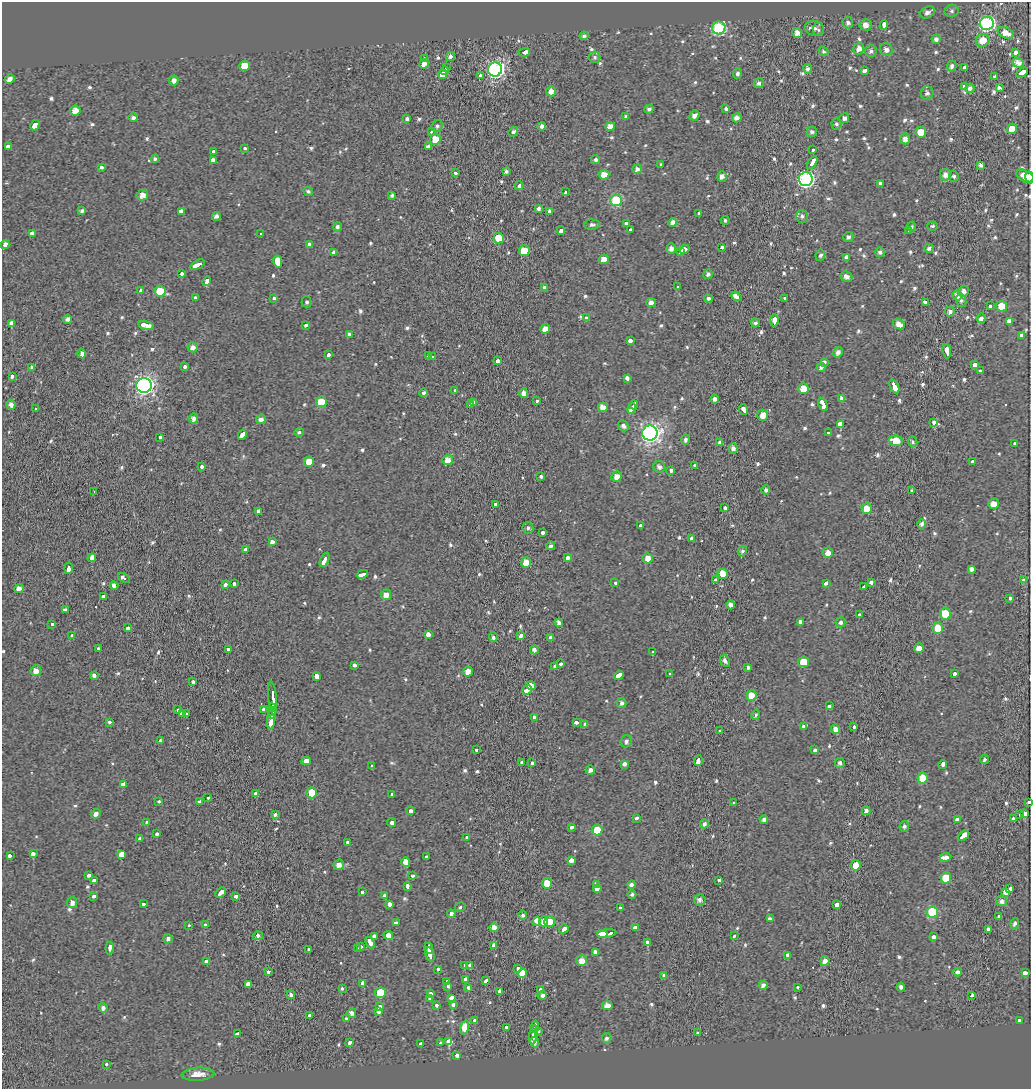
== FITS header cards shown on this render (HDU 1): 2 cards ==
NAXIS1  =                 1029
NAXIS2  =                 1087

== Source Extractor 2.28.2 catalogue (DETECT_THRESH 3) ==
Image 1029 x 1087 px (HDU 1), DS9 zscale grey, 1 PNG px = 1 image px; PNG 1033 x 1091 px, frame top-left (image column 1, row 1087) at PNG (2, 2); each listed source drawn as its Kron ellipse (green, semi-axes under 4 px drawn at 4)
Background -0.0514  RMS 0.035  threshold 0.105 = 3 sigma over >= 5 px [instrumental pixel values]
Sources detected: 727; of the 727, the 500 brightest by FLUX_AUTO listed and drawn (227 fainter detections omitted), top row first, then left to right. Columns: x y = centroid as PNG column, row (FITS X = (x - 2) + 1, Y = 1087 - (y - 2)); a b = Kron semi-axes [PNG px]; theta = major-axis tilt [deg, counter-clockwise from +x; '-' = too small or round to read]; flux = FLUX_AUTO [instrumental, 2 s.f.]
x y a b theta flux
952 11 7 6 - 5.9
927 12 8 5 25 12
848 23 6 5 - 8.6
987 23 7 6 - 410
865 25 6 6 - 19
884 25 5 3 - 70
719 28 7 6 - 320
815 28 9 7 -14 12
818 30 6 5 - 6.3
797 33 5 5 - 19
1006 33 8 5 -23 24
584 36 4 4 - 7
936 39 5 4 - 9.6
982 40 7 6 - 32
859 48 6 5 - 14
886 49 6 6 - 12
871 51 6 6 - 7.7
525 52 5 3 - 150
823 52 5 4 - 6.4
1016 52 3 3 - 59
450 57 5 4 - 8.8
595 57 6 6 - 5.7
424 59 3 3 - 58
1018 63 6 5 - 15
424 64 5 4 - 20
244 66 5 5 - 39
952 66 5 4 - 7.5
964 67 3 3 - 42
447 68 3 3 - 68
495 69 7 7 - 670
808 69 4 4 - 11
445 71 4 3 - 82
864 71 4 3 - 28
1022 73 6 3 30 150
442 74 5 3 - 100
737 74 5 4 - 8.7
481 75 4 3 - 62
994 76 3 3 - 12
9 79 5 4 - 13
174 80 5 4 - 15
759 83 5 4 - 7.5
964 86 4 3 - 33
970 88 4 4 - 11
999 88 4 3 - 5.7
551 91 5 5 - 15
927 93 7 6 - 7.9
726 108 3 3 - 24
649 109 4 4 - 7.8
75 111 5 5 - 30
694 115 5 4 - 11
626 116 4 3 - 7.1
133 118 5 4 - 9.3
737 118 5 4 - 9.7
844 118 5 5 - 8.6
407 119 4 3 - 5.9
836 124 5 5 - 6.1
35 125 5 4 - 120
437 126 6 5 - 5.7
542 126 4 4 - 9.8
610 126 5 4 - 19
1012 129 5 5 - 32
431 132 3 3 - 10
513 132 5 3 - 24
812 132 5 5 - 6.8
921 132 5 5 - 46
435 139 5 5 - 33
905 139 5 5 - 13
8 146 4 3 - 82
429 146 4 3 - 67
245 148 3 3 - 14
812 149 3 3 - 18
214 152 4 3 - 50
155 159 4 4 - 5.8
213 160 4 3 - 230
596 160 4 4 - 6.1
812 162 7 3 58 100
661 164 3 3 - 13
981 165 4 4 - 9
101 167 3 3 - 16
637 169 5 4 - 11
506 171 4 4 - 5.4
455 172 3 3 - 22
604 175 5 5 - 29
945 175 6 5 - 16
722 176 5 5 - 10
954 176 5 5 - 5.9
1026 176 10 5 -30 25
1029 177 5 4 - 25
806 179 7 7 - 530
880 183 3 3 - 35
519 186 4 3 - 45
308 191 5 4 - 5.3
565 192 3 3 - 14
142 195 6 5 - 21
392 195 4 3 - 5.4
616 200 6 5 - 180
539 209 4 3 - 7.3
82 211 4 3 - 6.9
181 211 4 3 - 160
549 211 4 3 - 7.3
699 213 4 3 - 33
216 216 4 4 - 7.5
802 216 6 6 - 7.7
725 220 4 4 - 5.2
673 222 4 4 - 15
626 224 3 3 - 28
592 225 8 5 -2 6.7
932 226 5 4 - 5.5
337 227 4 4 - 6.3
911 227 5 4 - 6.8
561 230 4 3 - 44
630 230 3 3 - 24
909 230 3 3 - 21
32 233 3 3 - 76
261 234 3 3 - 20
848 237 5 5 - 7.4
499 238 5 5 - 56
309 244 4 4 - 8.4
5 245 4 4 - 13
671 248 5 4 - 10
722 248 3 3 - 29
929 248 5 4 - 8.2
684 249 5 4 - 100
524 251 5 5 - 65
334 252 4 3 - 7
681 252 4 3 - 37
880 252 5 5 - 7.9
820 255 5 4 - 6.1
846 257 4 3 - 79
604 259 5 4 - 21
278 262 6 4 -81 310
197 265 8 3 27 140
181 273 3 3 - 26
708 274 5 4 - 8.9
846 276 6 5 - 13
207 281 5 3 - 58
544 287 3 3 - 14
678 287 3 3 - 92
140 291 4 3 - 47
160 291 5 5 - 67
963 291 5 5 - 13
957 295 5 4 - 15
736 296 5 3 - 71
195 298 3 3 - 24
274 298 3 3 - 22
708 298 4 4 - 7.4
784 298 4 3 - 20
961 300 6 5 - 6.4
307 302 5 5 - 5.8
651 303 5 4 - 13
926 303 4 3 - 50
990 306 3 3 - 22
1001 306 5 5 - 35
950 311 5 5 - 9.1
586 317 3 3 - 48
981 318 5 3 - 490
68 319 5 4 - 9.2
774 321 6 4 82 110
1009 321 3 3 - 190
12 323 4 4 - 230
755 323 4 4 - 7.5
899 324 6 5 - 19
146 325 8 3 -13 170
306 325 3 3 - 22
545 329 5 4 - 18
349 334 4 4 - 7.8
1022 335 4 3 - 100
630 341 4 3 - 30
193 347 5 5 - 15
947 351 7 3 -83 130
838 352 5 4 - 12
82 354 4 3 - 59
329 354 4 3 - 36
429 356 3 3 - 34
433 357 3 3 - 14
498 361 4 3 - 66
824 362 4 3 - 38
975 365 4 4 - 28
184 366 3 3 - 23
32 367 4 4 - 8.9
821 367 5 4 - 8.7
980 371 3 3 - 100
12 376 3 3 - 25
627 378 4 3 - 36
144 385 7 7 - 890
894 386 7 3 -65 140
803 388 5 5 - 37
455 390 3 3 - 15
424 393 4 4 - 6.4
524 393 5 4 - 14
841 398 4 3 - 18
714 399 4 4 - 11
536 401 3 3 - 19
321 402 5 5 - 55
473 402 3 3 - 25
823 404 7 3 -63 210
11 405 5 4 - 12
470 405 3 3 - 15
633 405 4 3 - 69
603 407 5 5 - 23
36 409 4 3 - 12
632 409 5 3 - 69
744 410 5 3 - 72
763 415 5 5 - 24
194 418 5 4 - 9.4
261 419 5 4 - 12
934 422 3 3 - 44
840 424 3 3 - 870
623 426 6 4 -50 9.9
299 432 4 4 - 5.3
828 432 3 3 - 12
650 433 8 7 - 1200
242 435 5 3 - 210
160 437 4 3 - 28
685 440 5 4 - 7.5
896 441 6 5 - 47
913 442 5 4 - 6.2
720 443 4 3 - 48
1015 444 3 3 - 27
733 448 5 4 - 10
448 460 5 5 - 24
972 461 3 3 - 33
309 462 5 5 - 35
202 466 3 3 - 26
695 466 3 3 - 21
659 467 6 5 - 10
671 471 4 3 - 26
617 476 5 5 - 19
541 477 3 3 - 30
766 490 4 4 - 6.6
912 490 3 3 - 21
94 491 3 2 - 5.4
496 504 4 3 - 23
993 504 5 4 - 26
725 508 3 3 - 18
867 509 5 5 - 44
258 511 4 3 - 39
922 524 5 4 - 8.9
641 525 3 3 - 23
528 528 6 5 - 5.5
542 532 3 3 - 46
692 539 4 3 - 28
272 541 3 3 - 110
551 546 4 3 - 9.2
245 549 3 3 - 91
742 551 5 4 - 6.8
828 553 5 5 - 20
92 558 4 4 - 120
567 558 4 3 - 32
648 558 5 5 - 27
325 560 8 3 66 99
526 563 5 5 - 38
69 568 5 3 - 79
971 569 3 3 - 100
362 574 5 3 - 140
723 574 5 5 - 54
124 578 6 3 -34 150
715 580 3 3 - 36
1024 580 3 3 - 23
871 582 3 3 - 26
615 583 4 3 - 29
826 583 4 3 - 21
225 584 3 3 - 26
234 584 3 3 - 20
114 586 4 3 - 55
864 587 4 3 - 34
19 589 5 4 - 14
386 595 5 5 - 16
103 596 3 3 - 25
1010 598 3 3 - 13
731 605 4 4 - 14
65 610 4 3 - 46
945 614 6 5 - 66
860 615 4 3 - 27
800 622 4 3 - 88
840 622 5 4 - 7.3
559 623 4 4 - 12
52 624 3 3 - 20
128 628 4 3 - 35
938 628 5 5 - 50
428 634 4 4 - 57
72 635 3 3 - 25
521 635 4 3 - 33
493 637 5 4 - 7.9
551 638 4 3 - 120
99 648 3 3 - 16
919 648 5 4 - 19
228 649 4 3 - 29
534 650 4 4 - 10
653 652 3 3 - 31
725 661 6 4 -63 8.2
803 662 5 5 - 48
560 664 3 3 - 28
354 665 4 3 - 21
555 666 3 3 - 24
748 667 3 3 - 5.7
36 671 5 5 - 21
468 672 5 4 - 22
670 674 3 3 - 12
954 674 4 3 - 20
619 675 5 3 - 130
94 676 4 4 - 9.5
316 677 4 3 - 86
193 682 3 3 - 23
531 686 4 4 - 21
527 690 5 3 - 66
751 696 5 5 - 46
273 698 17 3 -84 210
622 703 5 5 - 7.3
829 706 4 3 - 35
263 709 3 3 - 56
272 709 6 2 -87 110
178 710 3 3 - 15
183 713 4 3 - 44
187 714 3 3 - 45
272 714 4 2 - 74
756 715 5 4 - 5.4
271 718 11 3 81 210
534 718 4 3 - 53
110 722 3 3 - 27
576 723 4 3 - 26
585 725 4 3 - 110
804 727 4 3 - 29
854 727 3 3 - 19
836 729 5 4 - 19
720 730 3 3 - 23
161 740 3 3 - 7.5
626 741 6 5 - 8
477 749 3 3 - 19
815 750 4 3 - 48
985 759 4 3 - 5.6
306 761 4 3 - 150
698 761 5 3 - 190
521 762 3 3 - 13
532 763 4 3 - 18
840 763 5 4 - 6.4
624 764 4 3 - 42
943 764 4 3 - 56
372 766 3 3 - 35
590 770 5 4 - 10
923 778 5 5 - 39
123 784 4 3 - 440
255 793 3 3 - 30
312 793 6 5 - 38
392 795 3 3 - 20
208 798 3 3 - 11
159 802 3 3 - 18
199 802 3 3 - 22
1029 802 3 3 - 14
733 803 3 3 - 9.8
411 811 4 3 - 33
866 811 4 4 - 10
1024 813 3 3 - 84
96 814 5 4 - 12
275 814 3 3 - 25
1019 815 3 3 - 79
637 818 4 3 - 19
1014 818 3 3 - 27
764 820 4 4 - 9.7
957 820 4 3 - 46
392 822 4 3 - 67
147 823 4 3 - 34
704 824 5 4 - 9.2
904 826 5 5 - 6.9
571 827 4 3 - 18
597 830 5 5 - 53
157 834 3 3 - 49
963 836 6 3 43 190
467 838 4 3 - 26
140 839 3 3 - 13
347 842 3 3 - 21
33 854 4 3 - 340
121 854 4 4 - 150
10 855 4 3 - 51
427 857 3 3 - 37
946 857 6 4 10 56
571 861 3 3 - 170
406 862 5 3 - 230
339 865 5 5 - 17
856 865 5 4 - 37
89 875 4 3 - 67
413 876 3 3 - 20
946 878 5 5 - 49
94 880 4 3 - 58
719 880 3 3 - 21
547 883 5 5 - 36
597 884 4 4 - 8
631 885 4 4 - 11
407 886 3 3 - 46
597 889 4 3 - 49
1010 889 4 4 - 65
362 892 3 3 - 32
1006 892 4 3 - 240
221 893 6 3 45 68
632 895 4 4 - 6.3
94 896 4 3 - 21
236 896 3 3 - 35
385 896 3 3 - 50
699 900 6 5 - 9.4
1002 901 6 5 - 12
72 903 5 5 - 13
144 904 3 3 - 17
389 904 4 3 - 32
837 905 3 3 - 120
460 907 5 4 - 5.2
620 908 4 3 - 11
932 912 5 5 - 130
451 914 4 3 - 47
523 915 4 4 - 8.4
999 916 3 3 - 110
770 919 4 3 - 40
537 921 4 3 - 200
544 921 5 4 - 26
550 922 5 5 - 65
396 923 4 3 - 22
1015 923 5 4 - 9.2
189 925 3 3 - 11
206 925 3 3 - 13
494 927 5 4 - 19
635 928 4 3 - 39
564 929 5 3 - 83
988 930 3 3 - 71
607 933 9 3 7 210
602 934 5 2 - 100
388 935 5 4 - 830
734 935 3 3 - 18
258 936 5 4 - 7.3
374 936 3 3 - 44
934 937 4 3 - 32
168 939 5 4 - 8.8
370 943 6 4 -59 61
648 943 3 3 - 230
493 945 4 3 - 33
361 946 3 3 - 20
110 948 6 3 84 35
358 948 4 3 - 25
429 948 6 3 -86 110
309 950 3 3 - 27
595 952 3 3 - 150
430 955 7 3 -76 160
788 955 4 3 - 39
582 961 5 5 - 22
825 961 5 4 - 21
207 962 3 3 - 51
465 965 4 3 - 28
470 965 3 3 - 59
518 968 3 3 - 30
438 969 3 3 - 27
268 972 4 3 - 6.2
958 972 4 4 - 11
522 973 5 4 - 500
1025 973 4 3 - 95
664 975 4 4 - 6
465 979 4 3 - 40
486 981 4 3 - 25
447 982 3 3 - 18
248 984 4 4 - 88
363 984 4 3 - 290
763 985 4 4 - 11
448 986 3 3 - 60
468 987 3 3 - 52
798 987 3 3 - 12
901 987 4 4 - 10
342 988 3 3 - 17
541 990 3 3 - 61
500 991 3 3 - 73
380 993 5 5 - 95
431 994 3 3 - 33
291 995 4 3 - 7.3
542 995 4 3 - 87
972 995 3 3 - 34
452 998 3 3 - 570
430 999 3 3 - 19
453 1004 4 3 - 21
437 1005 3 3 - 24
607 1005 5 4 - 19
379 1007 3 3 - 49
103 1008 5 4 - 9.1
378 1012 3 3 - 87
352 1013 5 4 - 12
309 1016 4 3 - 41
346 1019 3 3 - 20
475 1021 3 3 - 89
1019 1021 3 3 - 37
506 1027 3 3 - 16
535 1027 6 3 84 110
465 1028 7 4 72 79
538 1031 4 3 - 26
237 1033 4 3 - 56
697 1033 3 3 - 11
534 1035 9 3 81 180
606 1038 5 5 - 6.4
350 1042 4 3 - 27
449 1042 3 3 - 1200
535 1042 5 4 - 9.4
441 1043 3 3 - 25
421 1044 4 3 - 24
457 1055 3 3 - 41
106 1064 3 3 - 27
198 1074 16 6 4 21
At the frame edge (FLAGS 8, measured only in part): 2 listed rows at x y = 1029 177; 1029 802
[227 fainter detections neither listed nor drawn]